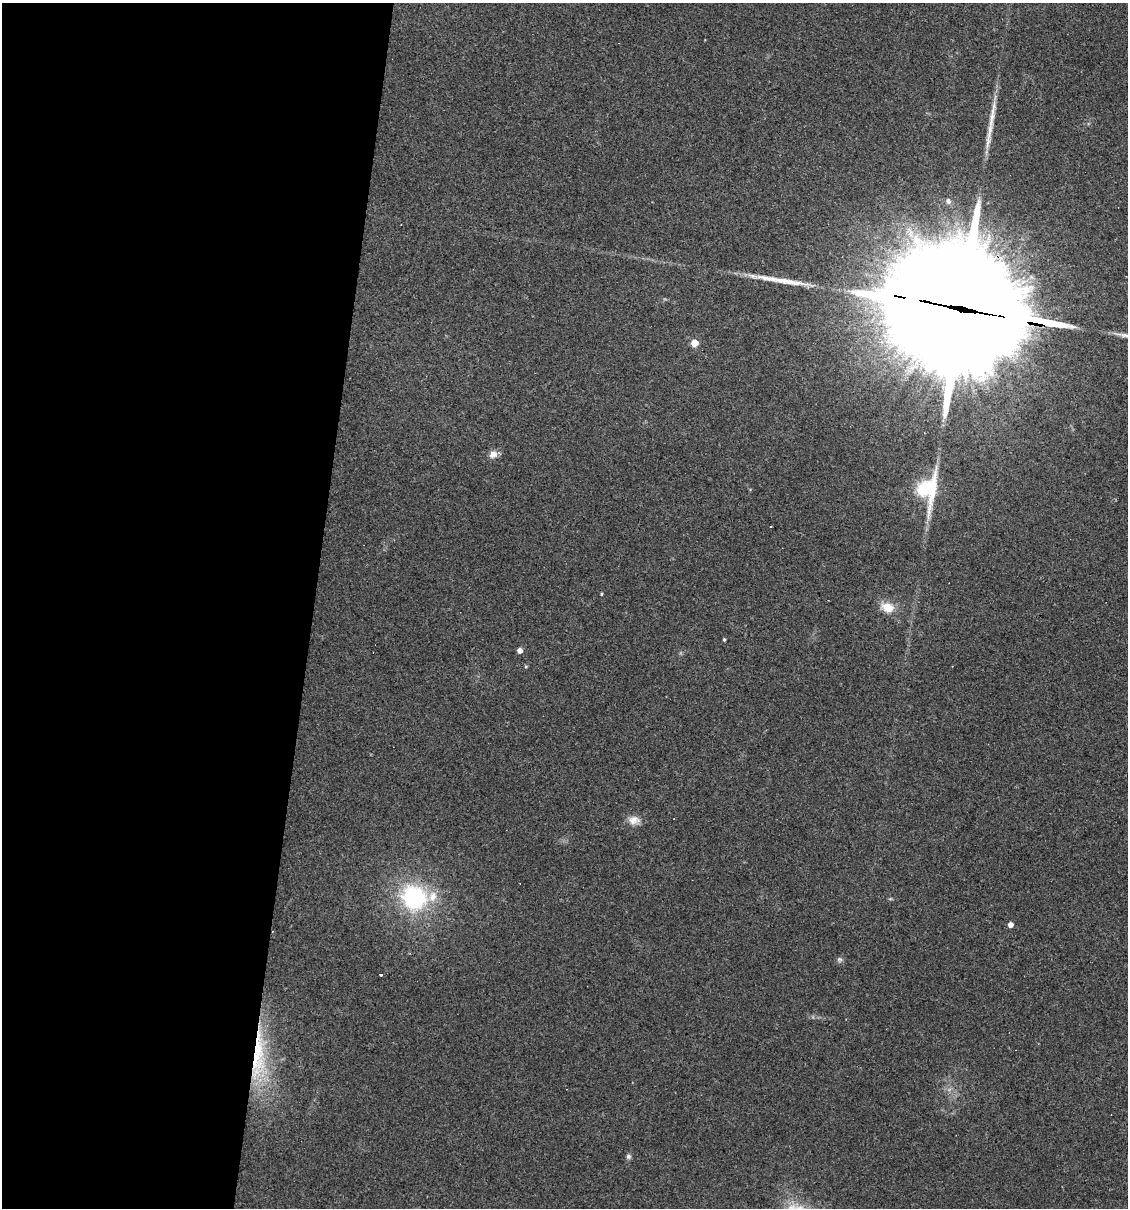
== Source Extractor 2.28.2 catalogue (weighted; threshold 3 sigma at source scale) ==
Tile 5 of 4 x 4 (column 1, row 2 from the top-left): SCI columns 113-1238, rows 2413-3618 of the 4845 x 4824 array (HDU 1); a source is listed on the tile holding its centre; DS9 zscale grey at full resolution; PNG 1130 x 1210 px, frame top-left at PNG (2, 3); no overlay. Shown black and unused: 28% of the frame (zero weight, under 3 of 4 exposures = <1% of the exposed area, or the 3 px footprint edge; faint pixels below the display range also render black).
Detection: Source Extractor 2.28.2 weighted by HDU 2 'WHT'; one run over the whole footprint, this tile lists its part. Background 0.0911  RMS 0.0055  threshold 0.0247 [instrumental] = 3 sigma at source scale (4.5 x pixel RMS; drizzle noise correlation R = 1.50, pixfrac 1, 0.05/0.05 arcsec/px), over >= 5 px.
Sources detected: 20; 1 too faint to see at this stretch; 1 long thin detection or spike segment (spike, bleed or trail) — not listed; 1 inside a brighter listed object's ellipse — not listed separately; the other 17 listed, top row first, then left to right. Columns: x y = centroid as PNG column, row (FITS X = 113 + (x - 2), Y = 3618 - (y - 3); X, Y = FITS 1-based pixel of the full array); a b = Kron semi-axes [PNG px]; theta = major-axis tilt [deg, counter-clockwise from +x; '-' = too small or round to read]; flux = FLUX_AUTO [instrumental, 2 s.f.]
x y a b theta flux
992 117 51 7 80 11
948 201 6 6 - 2
962 309 79 33 -12 32000
694 343 5 5 - 10
493 454 11 9 26 3.6
927 489 36 22 84 36
601 594 3 3 - 0.59
888 608 13 10 -22 9.7
724 640 4 3 - 0.75
520 650 5 4 - 3.5
526 667 5 4 - 0.69
634 820 16 11 2 4.9
414 897 28 26 -40 59
1010 924 4 4 - 3.6
381 974 3 3 - 1.6
258 1056 81 16 87 46
628 1156 7 5 -14 1.2
Overlapping masked pixels (flux is a lower limit): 2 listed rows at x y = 962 309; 258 1056